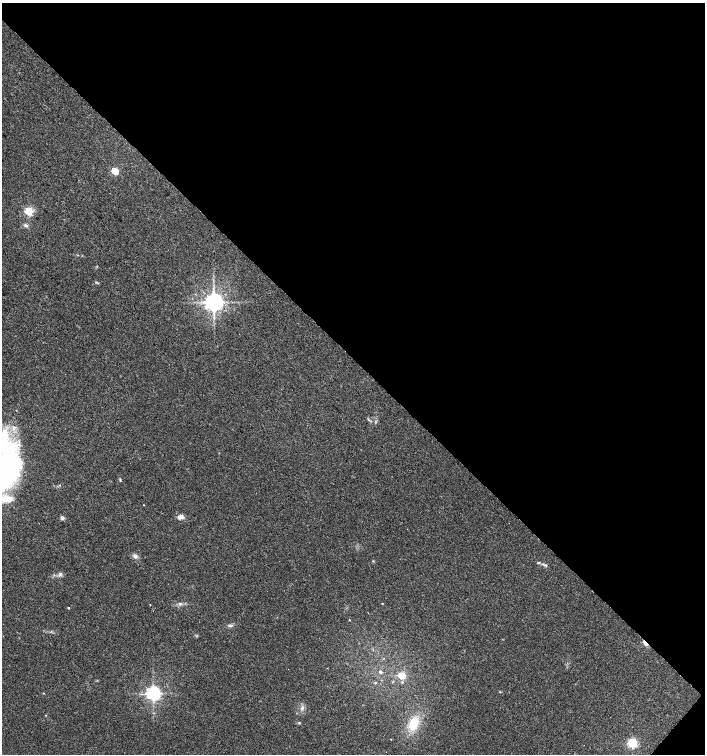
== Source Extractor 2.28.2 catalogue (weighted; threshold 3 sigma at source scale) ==
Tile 8 of 4 x 4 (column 4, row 2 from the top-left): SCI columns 4452-5857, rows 3006-4508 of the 6023 x 6017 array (HDU 1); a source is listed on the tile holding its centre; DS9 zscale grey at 2 x 2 block average (1 PNG px = mean of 2 x 2 image px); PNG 707 x 756 px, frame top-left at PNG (2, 3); no overlay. Shown black and unused: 48% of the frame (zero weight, under 3 of 4 exposures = <1% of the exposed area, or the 3 px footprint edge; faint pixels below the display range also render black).
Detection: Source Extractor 2.28.2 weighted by HDU 2 'WHT'; one run over the whole footprint, this tile lists its part. Background 0.0327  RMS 0.0032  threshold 0.0145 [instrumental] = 3 sigma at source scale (4.5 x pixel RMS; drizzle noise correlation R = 1.50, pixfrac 1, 0.0396/0.0396 arcsec/px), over >= 5 px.
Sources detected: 35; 3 inside a brighter listed object's ellipse — not listed separately; the other 32 listed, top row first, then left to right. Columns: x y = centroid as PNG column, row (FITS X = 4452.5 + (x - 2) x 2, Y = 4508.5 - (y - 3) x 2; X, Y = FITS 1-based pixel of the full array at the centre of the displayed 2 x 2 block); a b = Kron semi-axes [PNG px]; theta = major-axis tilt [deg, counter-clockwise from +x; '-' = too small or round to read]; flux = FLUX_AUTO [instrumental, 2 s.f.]
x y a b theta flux
115 171 3 3 - 38
29 211 3 3 - 67
26 225 6 4 -30 1.7
214 302 4 4 - 630
4 434 25 13 -89 24
10 476 37 17 55 60
120 480 4 2 - 0.68
144 505 2 2 - 0.35
180 516 8 5 12 2.9
62 518 3 3 - 3.1
135 556 6 6 - 2.4
538 563 5 2 - 0.89
546 565 4 3 - 0.97
60 574 6 4 84 1.7
382 603 2 2 - 0.42
180 604 4 4 - 1.3
150 605 2 2 - 0.27
68 608 2 2 - 0.69
349 620 2 2 - 0.41
230 625 6 4 11 1.7
645 643 5 2 - 14
380 672 4 3 - 1.5
402 675 3 3 - 33
375 683 3 2 - 0.54
43 693 2 2 - 0.46
153 693 4 4 - 300
302 708 6 4 49 2.1
46 715 3 2 - 0.31
299 723 3 3 - 0.67
413 724 17 10 65 18
391 739 2 2 - 0.35
632 743 3 3 - 94
Overlapping masked pixels (flux is a lower limit): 1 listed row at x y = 645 643
Isophote crosses this tile's border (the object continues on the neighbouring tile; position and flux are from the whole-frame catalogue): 2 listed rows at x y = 4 434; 10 476
Diffuse or blended objects may show on this block-average render without a row.